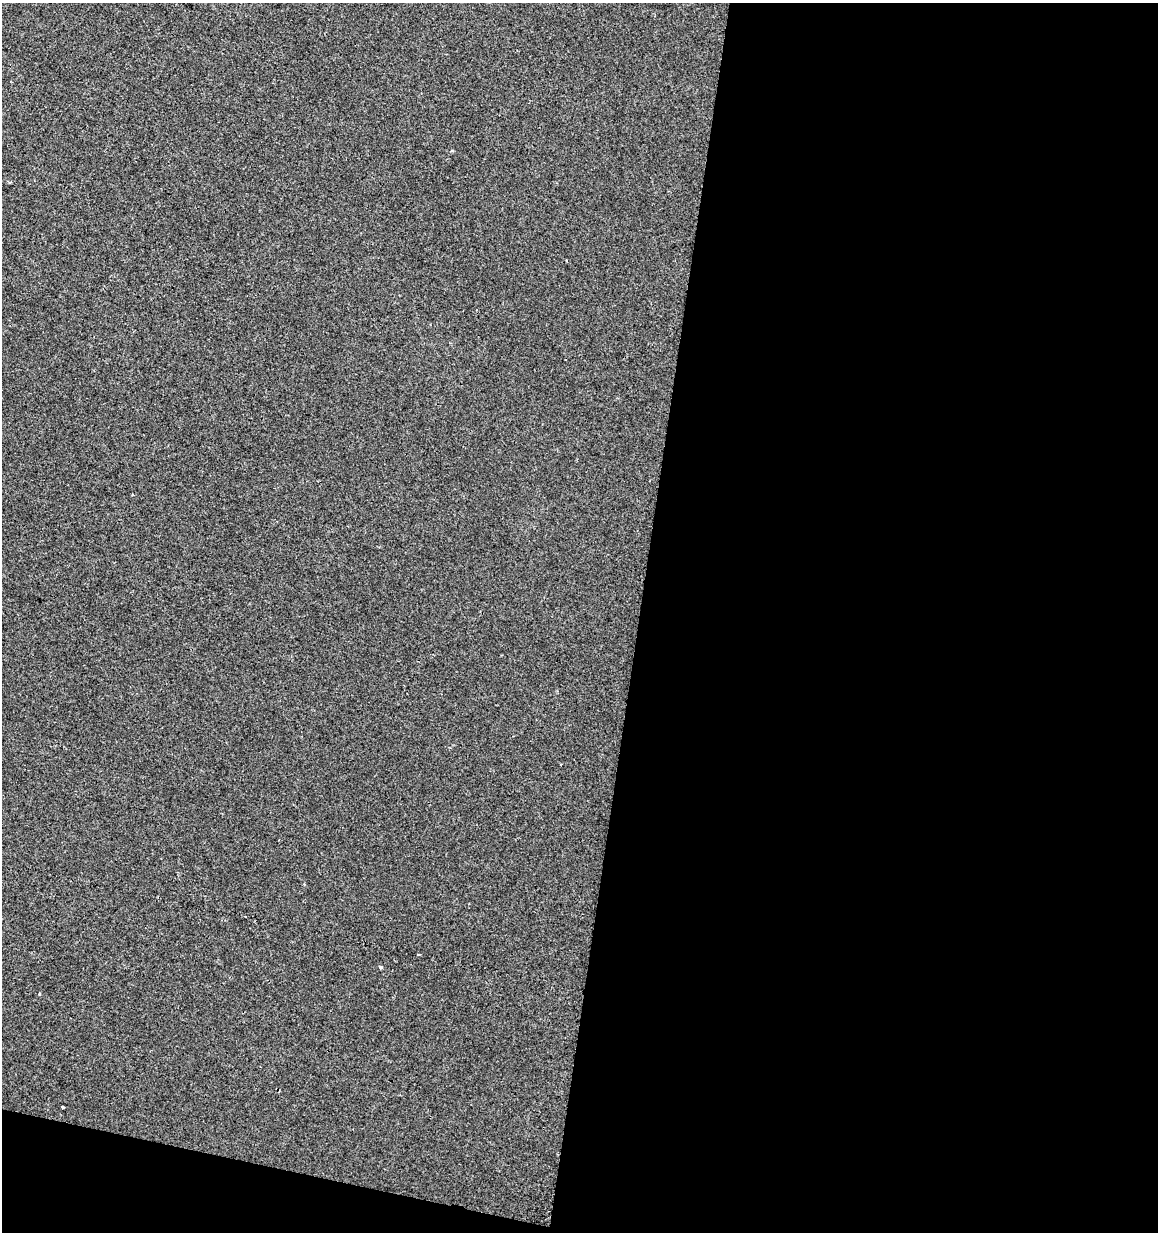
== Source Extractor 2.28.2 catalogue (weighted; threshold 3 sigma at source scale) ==
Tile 16 of 4 x 4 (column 4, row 4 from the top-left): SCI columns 3751-4906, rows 1-1230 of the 5130 x 4927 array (HDU 1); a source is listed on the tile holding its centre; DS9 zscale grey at full resolution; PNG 1160 x 1234 px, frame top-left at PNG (2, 3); no overlay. Shown black and unused: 47% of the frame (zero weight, under 2 of 3 exposures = <1% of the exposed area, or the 3 px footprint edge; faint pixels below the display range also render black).
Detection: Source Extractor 2.28.2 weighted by HDU 2 'WHT'; one run over the whole footprint, this tile lists its part. Background 2.04e-04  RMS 0.0042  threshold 0.019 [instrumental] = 3 sigma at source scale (4.5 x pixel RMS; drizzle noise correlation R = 1.50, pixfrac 1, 0.0396/0.0396 arcsec/px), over >= 5 px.
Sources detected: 5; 2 cosmic-ray / hot-pixel residue — not listed; the other 3 listed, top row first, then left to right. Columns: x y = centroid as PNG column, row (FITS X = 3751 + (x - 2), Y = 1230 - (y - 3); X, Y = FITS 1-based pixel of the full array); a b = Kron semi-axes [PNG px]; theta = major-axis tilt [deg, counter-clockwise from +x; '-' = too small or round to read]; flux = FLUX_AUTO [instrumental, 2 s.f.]
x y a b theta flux
380 967 4 4 - 0.79
39 994 4 2 - 0.42
63 1107 3 2 - 0.46